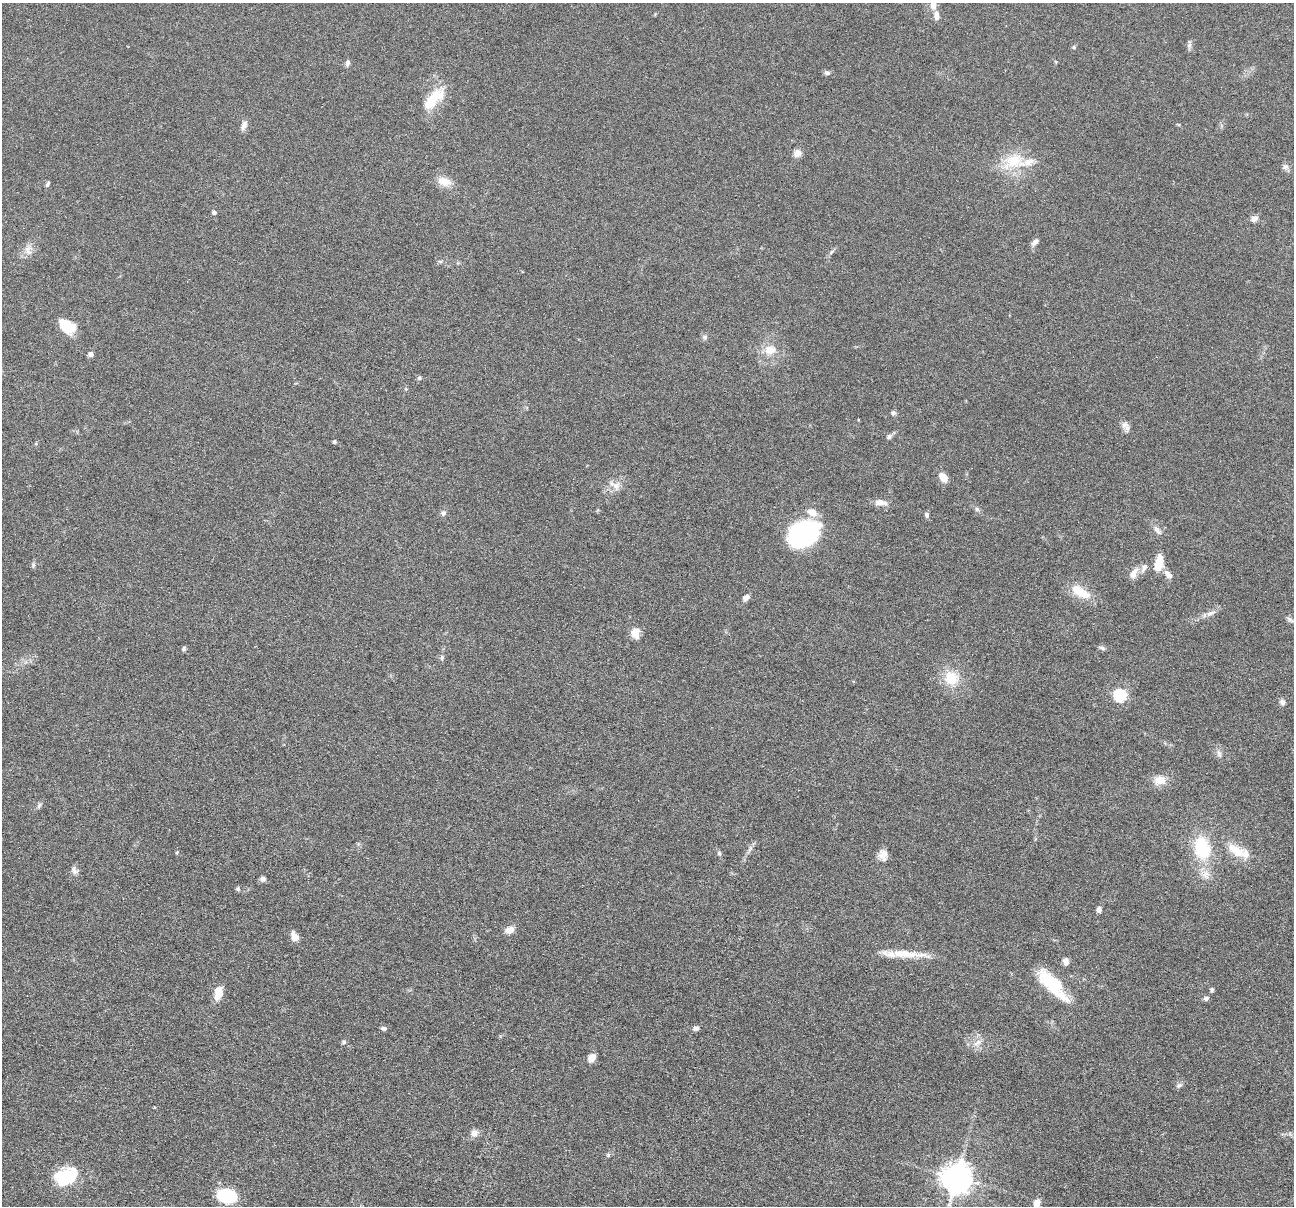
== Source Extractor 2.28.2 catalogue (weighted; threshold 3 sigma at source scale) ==
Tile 7 of 4 x 4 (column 3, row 2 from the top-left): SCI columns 2592-3883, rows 2663-3866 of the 5183 x 5199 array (HDU 1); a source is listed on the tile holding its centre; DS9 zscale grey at full resolution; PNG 1296 x 1208 px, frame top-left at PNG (2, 3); no overlay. Nothing masked; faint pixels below the display range render black.
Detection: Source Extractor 2.28.2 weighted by HDU 2 'WHT'; one run over the whole footprint, this tile lists its part. Background 0.0372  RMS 0.0038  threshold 0.0156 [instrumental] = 3 sigma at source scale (4.09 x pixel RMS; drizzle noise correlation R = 1.36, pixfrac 0.8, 0.05/0.05 arcsec/px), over >= 5 px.
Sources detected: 89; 1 inside a brighter object's white glare — not listed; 4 inside a brighter listed object's ellipse — not listed separately; the other 84 listed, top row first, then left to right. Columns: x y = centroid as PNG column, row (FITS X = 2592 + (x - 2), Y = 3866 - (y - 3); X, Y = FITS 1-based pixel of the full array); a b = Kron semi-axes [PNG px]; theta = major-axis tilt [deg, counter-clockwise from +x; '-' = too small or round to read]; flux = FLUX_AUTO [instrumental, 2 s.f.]
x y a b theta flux
933 5 10 8 88 2.6
936 15 14 7 -86 1.7
1189 45 6 5 - 0.79
1074 47 5 3 - 0.38
347 63 8 5 72 1
827 73 8 5 -9 0.8
433 99 31 12 47 10
244 125 13 6 66 1.7
797 153 10 8 52 2.1
1014 161 31 22 12 12
1285 167 9 6 14 1.1
444 181 17 11 -12 4
47 184 8 4 58 0.63
214 212 5 5 - 0.67
1254 219 9 7 42 1.6
1035 242 10 6 43 1.3
28 251 15 7 -61 1.9
831 252 10 3 40 0.71
440 261 6 4 -18 0.52
67 326 18 12 -32 8.8
705 337 7 5 3 0.79
770 350 16 12 4 5
90 354 7 6 - 1.1
419 378 7 5 72 0.58
893 413 7 5 -2 0.71
1125 425 11 7 17 1.6
889 436 7 6 - 0.93
334 442 5 4 - 0.44
943 477 11 8 -54 2.9
616 486 12 11 - 2.8
881 503 18 7 -6 2.4
977 509 6 5 - 0.65
443 513 7 6 - 1.1
927 515 7 6 - 0.79
1157 530 12 6 -48 1.6
803 534 27 20 24 55
1158 563 18 8 77 6.7
33 565 7 4 73 0.6
1144 568 13 7 63 1.8
1134 573 16 8 62 2.6
1168 575 14 7 -50 1.8
1080 592 26 11 -30 7.8
746 597 9 6 36 1.3
1210 613 15 6 24 1.8
1290 620 11 4 -43 0.96
635 633 12 10 -88 3.7
1102 648 9 4 -19 0.78
184 649 5 5 - 0.67
442 658 7 5 70 0.62
951 678 19 18 - 8.5
1120 695 6 6 - 37
1282 702 8 7 - 1.1
1219 753 11 6 -70 1.3
1160 780 14 10 1 4.5
39 806 8 5 63 0.76
1202 848 28 19 -77 17
1236 851 26 13 -32 6.9
177 852 4 3 - 0.34
719 853 7 5 -73 0.71
883 855 13 10 84 3
74 871 11 6 -69 1.3
263 879 7 6 - 1.1
238 889 6 5 - 0.57
1099 910 8 6 78 1.2
510 930 12 9 28 2.3
295 937 8 5 -67 5.2
905 954 51 9 -5 8.2
1066 961 9 7 -87 1.4
1052 984 42 13 -48 18
1212 989 5 5 - 0.72
218 993 15 8 78 5.2
1206 998 7 6 - 0.93
384 1028 7 4 -13 1
696 1028 7 5 12 1.2
344 1042 6 5 - 0.62
977 1042 12 6 36 1.9
592 1058 9 7 51 2.7
1179 1085 9 6 29 0.93
474 1133 10 9 - 1.9
608 1155 5 5 - 0.48
69 1178 21 18 -8 18
957 1178 9 9 - 500
226 1196 17 12 -12 17
1037 1203 12 8 77 2.2
Isophote crosses this tile's border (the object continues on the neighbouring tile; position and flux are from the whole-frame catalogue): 2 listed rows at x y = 933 5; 1037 1203